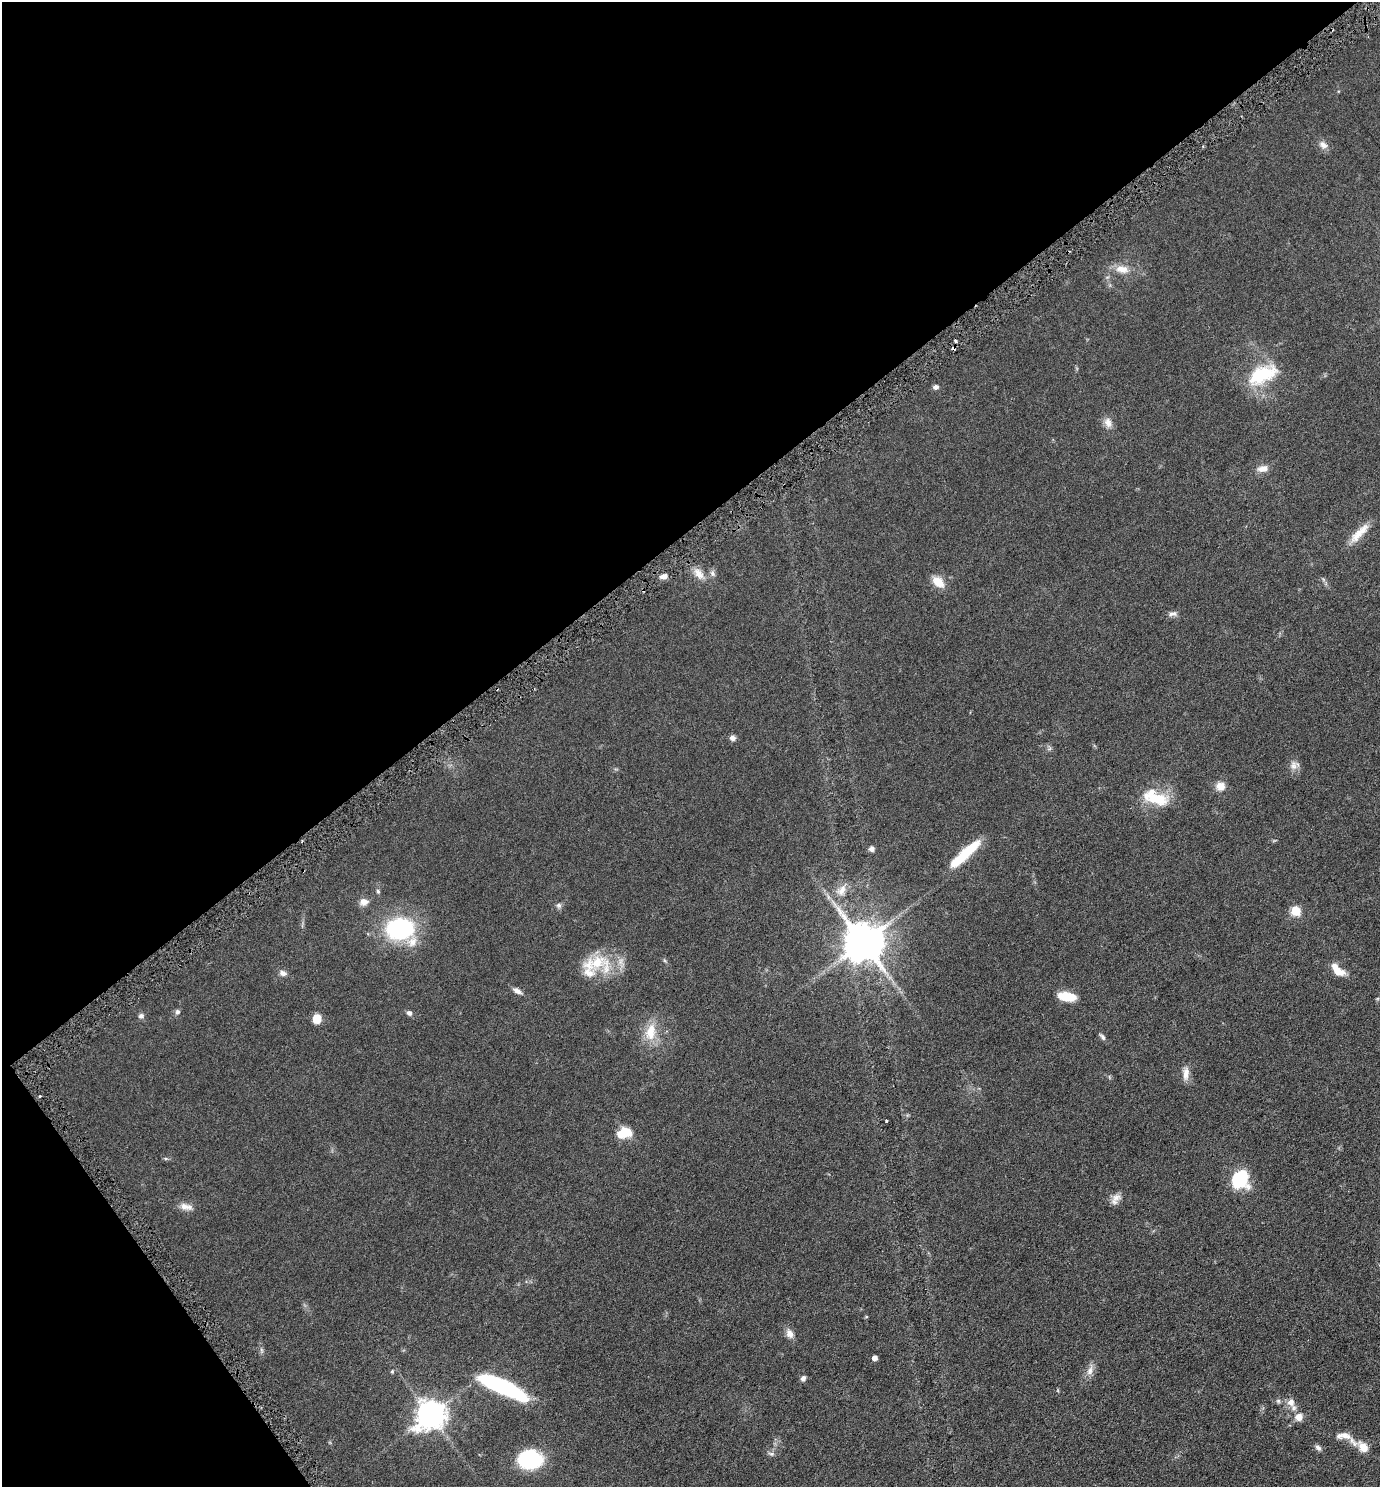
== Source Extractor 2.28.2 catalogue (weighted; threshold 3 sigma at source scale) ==
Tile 5 of 4 x 4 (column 1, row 2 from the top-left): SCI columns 156-1533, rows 2986-4470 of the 5961 x 5968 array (HDU 1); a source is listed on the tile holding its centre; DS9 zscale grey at full resolution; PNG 1382 x 1489 px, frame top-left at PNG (2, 2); no overlay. Shown black and unused: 39% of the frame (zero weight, under 3 of 6 exposures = <1% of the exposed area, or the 3 px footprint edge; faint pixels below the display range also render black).
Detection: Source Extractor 2.28.2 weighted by HDU 2 'WHT'; one run over the whole footprint, this tile lists its part. Background 0.0522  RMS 0.0058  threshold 0.0237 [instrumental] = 3 sigma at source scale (4.09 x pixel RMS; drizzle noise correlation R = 1.36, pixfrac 0.8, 0.05/0.05 arcsec/px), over >= 5 px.
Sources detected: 76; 3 inside a brighter object's white glare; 3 cosmic-ray / hot-pixel residue — not listed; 7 inside a brighter listed object's ellipse — not listed separately; the other 63 listed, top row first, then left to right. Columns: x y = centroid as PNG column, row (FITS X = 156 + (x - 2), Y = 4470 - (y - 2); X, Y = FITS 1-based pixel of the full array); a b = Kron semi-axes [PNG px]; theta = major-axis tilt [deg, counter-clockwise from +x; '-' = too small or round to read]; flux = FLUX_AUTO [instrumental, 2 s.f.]
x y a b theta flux
1323 145 13 9 -38 3
1122 269 19 11 -11 6.4
1263 374 39 20 25 25
935 387 7 6 - 1.6
1108 423 14 10 -71 3.6
1263 469 14 8 8 3.8
1359 533 33 9 46 7.8
699 574 19 10 -47 5.2
713 574 9 6 -61 1.5
663 576 10 6 14 2.3
938 582 15 9 -42 7
1174 613 10 7 -27 1.8
732 738 6 6 - 2
1294 765 13 11 87 3.3
1220 786 11 10 - 4.7
1155 798 34 16 -18 18
872 849 7 6 - 1.7
965 855 30 12 49 11
841 890 18 12 56 6.5
378 891 6 5 - 0.94
364 902 11 9 6 3.2
559 905 7 7 - 1.4
1295 911 5 5 - 27
400 929 24 18 5 66
863 942 12 11 - 1600
665 961 6 4 -19 0.64
597 962 27 18 54 15
621 962 18 9 -78 4.2
1338 971 14 9 -25 6.7
283 973 9 6 -23 2.4
517 991 13 6 -28 2.2
1067 996 19 9 -10 11
177 1012 7 6 - 1.2
409 1013 7 6 - 1.6
141 1016 8 7 - 1.3
317 1019 8 7 - 8.7
650 1032 26 15 78 11
1102 1037 11 5 -55 1.4
1186 1073 20 8 89 4
1109 1077 6 4 -71 0.63
886 1121 3 2 - 0.39
626 1132 15 9 -37 7.3
166 1159 6 4 -19 0.67
1240 1179 17 16 - 28
1116 1198 14 10 54 3.5
186 1207 19 8 -12 3.8
866 1317 5 3 - 0.42
789 1333 13 9 -69 3.2
262 1350 9 4 -81 1.1
875 1358 4 4 - 3.2
1090 1370 17 8 74 3.5
392 1371 5 4 - 0.68
803 1378 6 5 - 1.8
502 1386 45 10 -25 82
1278 1401 6 6 - 0.98
1291 1402 12 9 -71 3.6
430 1414 10 9 - 690
1299 1417 11 10 - 3.9
1343 1436 21 9 -1 4.4
1363 1447 14 9 -47 6.1
1318 1448 10 6 -45 1.7
771 1454 9 5 -11 1.3
530 1460 20 15 -4 47